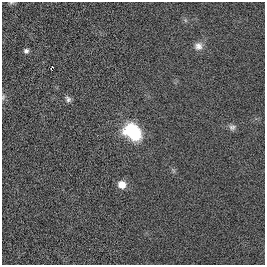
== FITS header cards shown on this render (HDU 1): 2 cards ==
NAXIS1  =                  263
NAXIS2  =                  263

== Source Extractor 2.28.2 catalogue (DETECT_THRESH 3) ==
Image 263 x 263 px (HDU 1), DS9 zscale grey, 1 PNG px = 1 image px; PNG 267 x 267 px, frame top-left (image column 1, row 263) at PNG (2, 2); no overlay
Background 0.00118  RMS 0.04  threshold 0.12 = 3 sigma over >= 5 px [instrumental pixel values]
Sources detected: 10; all 10 listed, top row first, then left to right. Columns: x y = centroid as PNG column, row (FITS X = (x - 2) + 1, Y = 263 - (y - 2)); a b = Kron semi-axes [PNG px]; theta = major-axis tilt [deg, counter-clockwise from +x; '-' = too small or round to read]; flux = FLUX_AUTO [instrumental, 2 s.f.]
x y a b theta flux
11 3 7 4 -7 3.8
185 20 6 4 -72 3.8
198 46 11 10 - 18
26 51 5 5 - 7.4
52 67 4 3 - 12
3 97 9 5 80 6.2
68 99 9 6 -60 9.2
232 127 9 8 - 9.7
133 132 18 13 -43 190
122 185 9 8 - 31
At the frame edge (FLAGS 8, measured only in part): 2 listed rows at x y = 11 3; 3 97